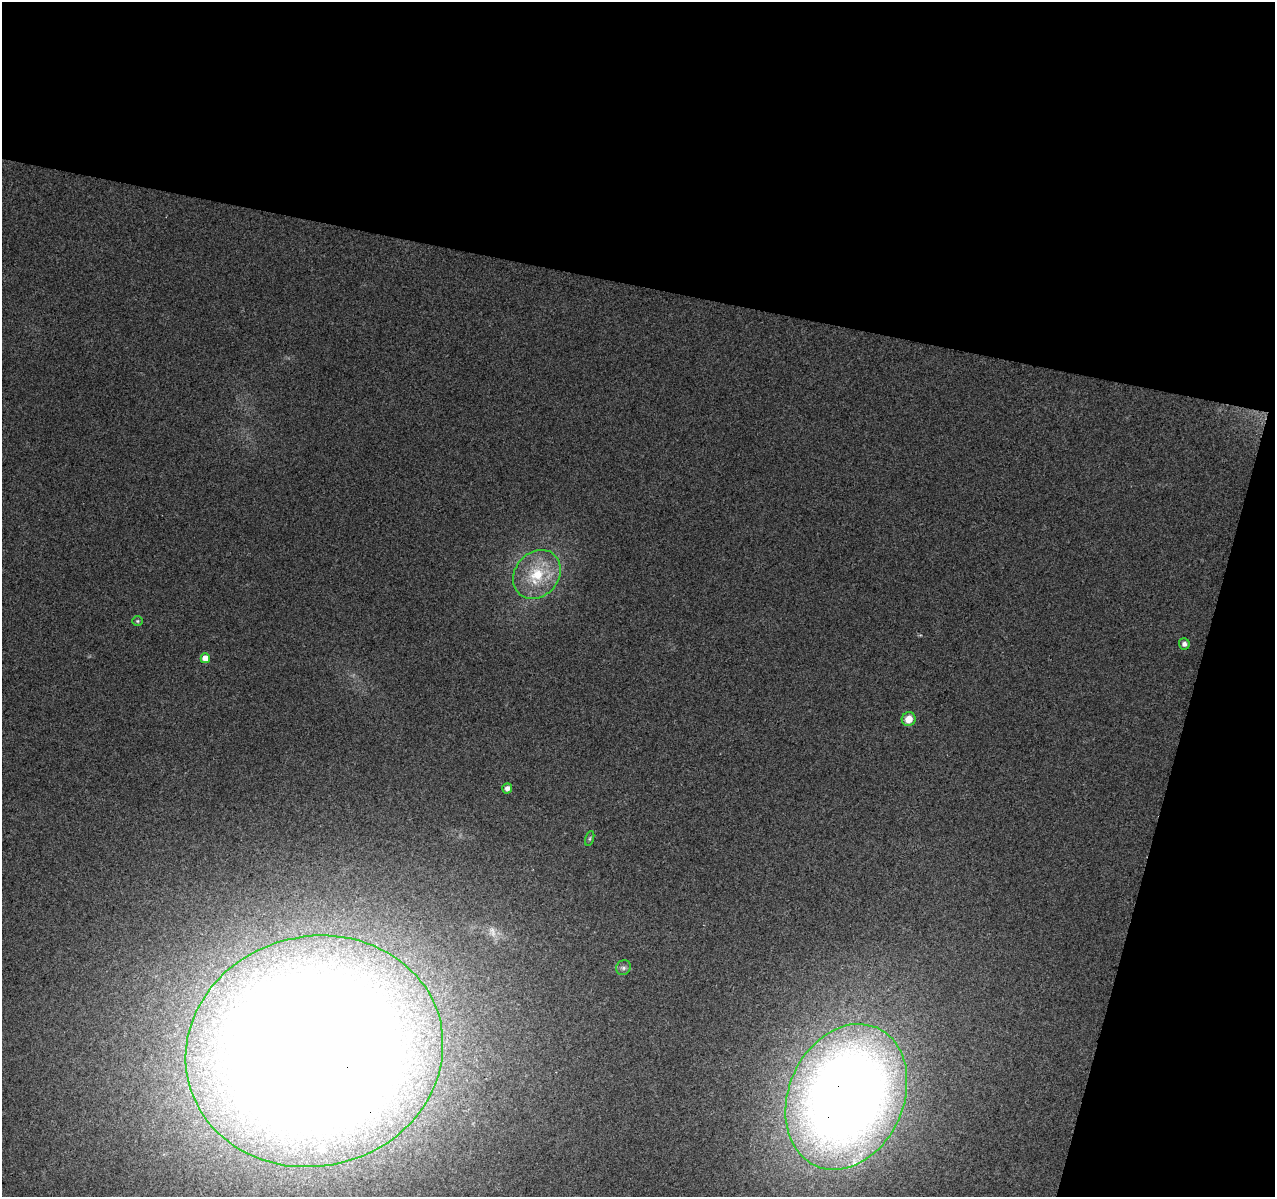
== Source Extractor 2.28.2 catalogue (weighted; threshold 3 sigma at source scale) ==
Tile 2 of 2 x 2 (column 2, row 1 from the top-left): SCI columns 1273-2545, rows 1324-2518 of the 2545 x 2629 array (HDU 1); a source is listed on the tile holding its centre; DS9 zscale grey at full resolution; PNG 1277 x 1199 px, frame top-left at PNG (2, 2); each listed source drawn as its Kron ellipse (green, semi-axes under 4 px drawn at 4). Shown black and unused: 30% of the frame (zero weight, under 2 of 3 exposures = <1% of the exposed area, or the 3 px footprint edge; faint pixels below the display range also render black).
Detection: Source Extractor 2.28.2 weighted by HDU 2 'WHT'; one run over the whole footprint, this tile lists its part. Background 0.144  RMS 0.016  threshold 0.0738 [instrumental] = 3 sigma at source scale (4.5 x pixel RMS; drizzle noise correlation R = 1.50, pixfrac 1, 0.0396/0.0396 arcsec/px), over >= 5 px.
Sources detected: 12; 1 too faint to see at this stretch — neither listed nor drawn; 1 inside a brighter listed object's ellipse — not listed separately; the other 10 listed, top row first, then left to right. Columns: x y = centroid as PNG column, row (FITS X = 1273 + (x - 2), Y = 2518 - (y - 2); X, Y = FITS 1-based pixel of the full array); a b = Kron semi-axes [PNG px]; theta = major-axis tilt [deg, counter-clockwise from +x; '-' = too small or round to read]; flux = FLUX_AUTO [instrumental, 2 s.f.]
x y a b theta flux
537 574 26 22 49 73
137 621 5 5 - 2.3
1184 644 5 5 - 5.6
205 658 5 4 - 26
909 719 7 6 - 21
507 788 5 5 - 7.2
590 838 8 3 71 2.7
623 968 8 7 - 5.2
314 1051 129 115 14 7400
846 1097 75 57 66 2900
Overlapping masked pixels (flux is a lower limit): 2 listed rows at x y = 314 1051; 846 1097